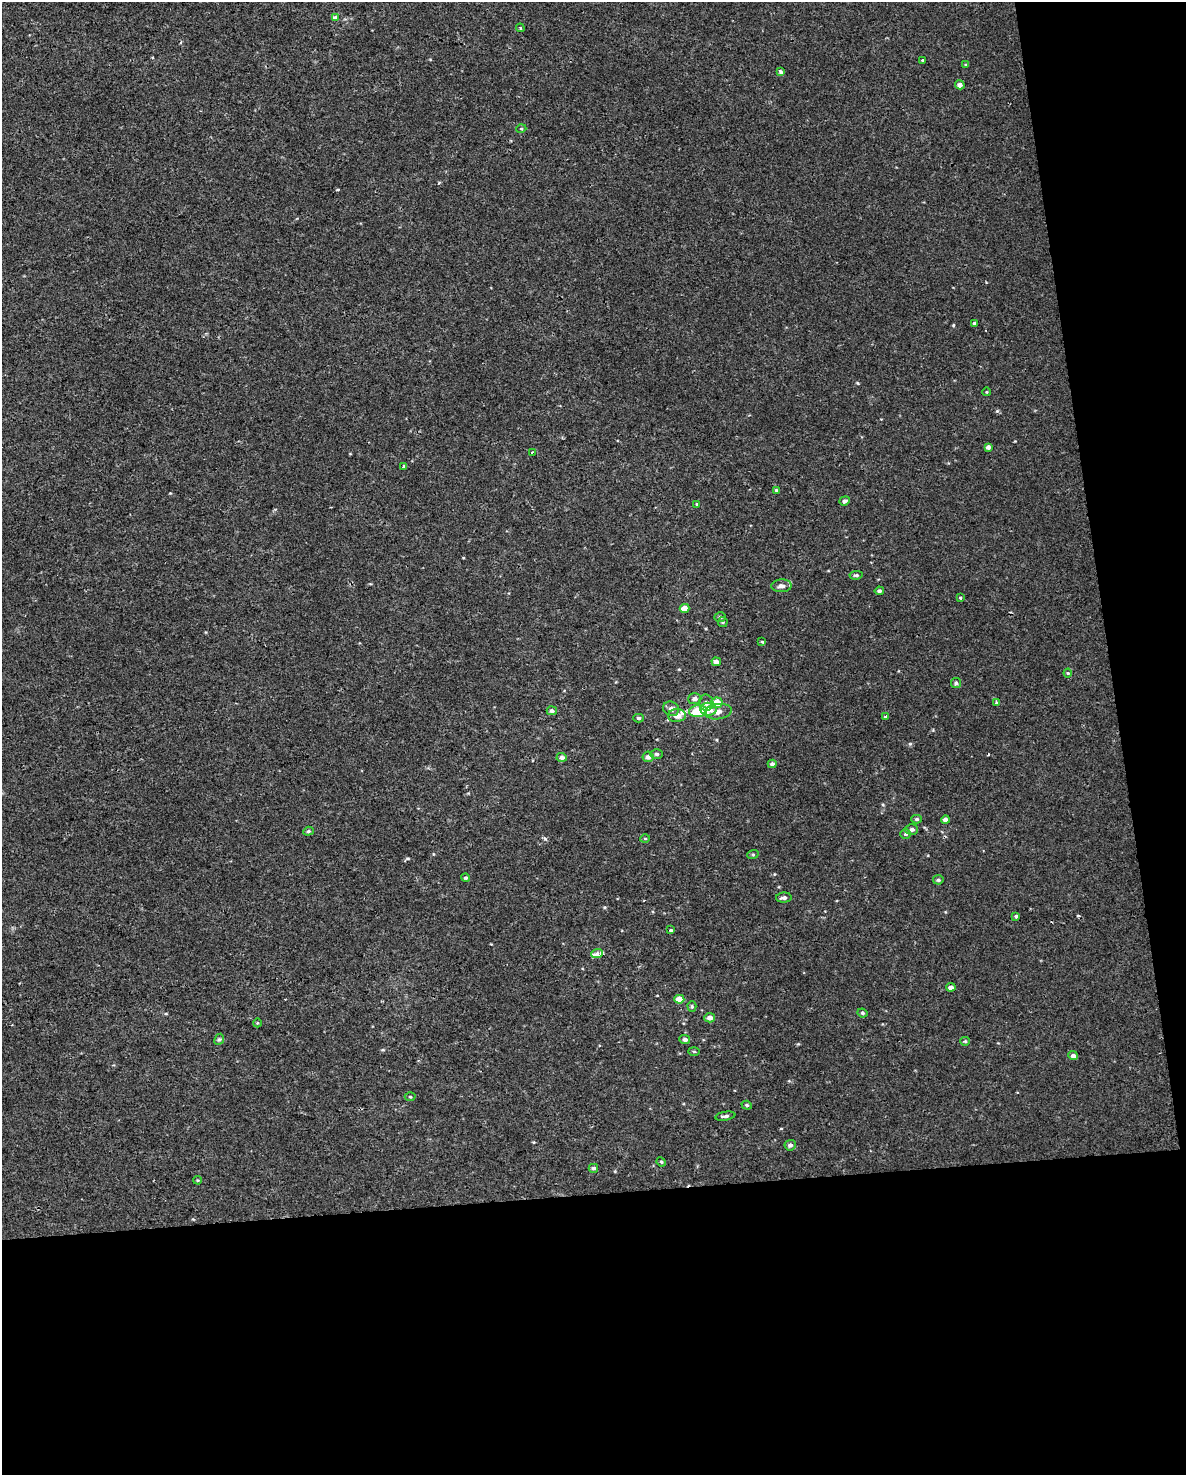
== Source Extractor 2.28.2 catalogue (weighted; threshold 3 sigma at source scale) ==
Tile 12 of 4 x 3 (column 4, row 3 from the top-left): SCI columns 3551-4734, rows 62-1534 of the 4734 x 4497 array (HDU 1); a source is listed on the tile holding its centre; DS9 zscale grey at full resolution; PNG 1188 x 1477 px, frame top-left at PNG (2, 2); each listed source drawn as its Kron ellipse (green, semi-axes under 4 px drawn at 4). Shown black and unused: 25% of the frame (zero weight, under 2 of 3 exposures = <1% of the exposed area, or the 3 px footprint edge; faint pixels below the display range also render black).
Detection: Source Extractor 2.28.2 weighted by HDU 2 'WHT'; one run over the whole footprint, this tile lists its part. Background 0.00219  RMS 0.0032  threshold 0.0143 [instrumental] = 3 sigma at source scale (4.5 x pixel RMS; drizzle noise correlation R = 1.50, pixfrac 1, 0.0396/0.0396 arcsec/px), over >= 5 px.
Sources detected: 78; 2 cosmic-ray / hot-pixel residue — neither listed nor drawn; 3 inside a brighter listed object's ellipse — not listed separately; the other 73 listed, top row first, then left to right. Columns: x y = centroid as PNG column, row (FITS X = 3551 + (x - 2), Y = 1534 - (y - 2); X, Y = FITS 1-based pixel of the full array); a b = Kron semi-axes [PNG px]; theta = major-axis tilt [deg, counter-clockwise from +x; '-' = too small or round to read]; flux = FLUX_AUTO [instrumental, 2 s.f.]
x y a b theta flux
335 18 4 3 - 2.1
520 28 4 3 - 0.37
923 60 4 3 - 1.7
966 65 4 3 - 0.31
781 72 4 3 - 1.1
960 85 5 4 - 1.2
521 129 5 3 - 0.27
974 323 3 3 - 0.43
987 392 4 3 - 0.23
988 447 4 4 - 0.95
532 452 3 3 - 0.54
404 466 3 3 - 0.9
777 490 4 3 - 0.43
845 501 5 4 - 0.7
697 504 3 3 - 0.26
856 575 7 4 7 0.48
781 586 10 6 2 1.3
879 591 4 4 - 0.53
960 598 3 3 - 0.32
684 608 5 4 - 2.6
720 617 6 5 - 0.55
723 622 5 4 - 0.35
762 642 4 3 - 0.27
716 662 4 4 - 1.4
1068 673 4 4 - 0.35
956 683 5 5 - 0.49
695 699 7 5 4 1.1
706 703 8 7 - 1.3
717 703 6 5 - 5.4
996 703 3 3 - 0.95
671 709 8 7 - 1.2
708 709 8 6 -5 3.2
552 711 5 4 - 0.87
698 711 9 6 7 8.7
718 712 13 7 7 2
677 715 9 6 1 2.1
885 717 3 3 - 0.79
638 718 5 4 - 0.53
657 754 6 5 - 0.72
562 757 5 4 - 0.88
648 757 5 5 - 1.1
772 764 4 4 - 0.89
917 819 5 4 - 0.54
945 820 4 4 - 1.3
912 829 6 5 - 0.87
308 831 5 4 - 0.47
905 834 5 4 - 0.49
645 838 5 3 - 0.28
753 854 6 3 19 0.32
466 878 4 4 - 0.47
938 880 5 4 - 0.56
784 898 8 5 2 0.92
1016 916 4 3 - 0.48
671 930 3 3 - 0.71
597 953 6 4 21 1.5
951 987 5 4 - 1.3
679 999 5 4 - 3.4
692 1006 5 4 - 0.38
863 1013 5 3 - 0.41
710 1018 5 4 - 1.6
257 1023 4 3 - 0.22
219 1039 6 4 65 0.46
685 1039 5 4 - 0.9
965 1041 5 4 - 0.37
694 1051 5 3 - 0.33
1073 1056 5 4 - 1
410 1097 5 3 - 0.33
747 1105 5 4 - 0.43
725 1116 10 4 10 0.72
790 1145 6 5 - 0.74
661 1162 5 4 - 0.36
593 1168 5 4 - 0.65
198 1180 4 4 - 0.29